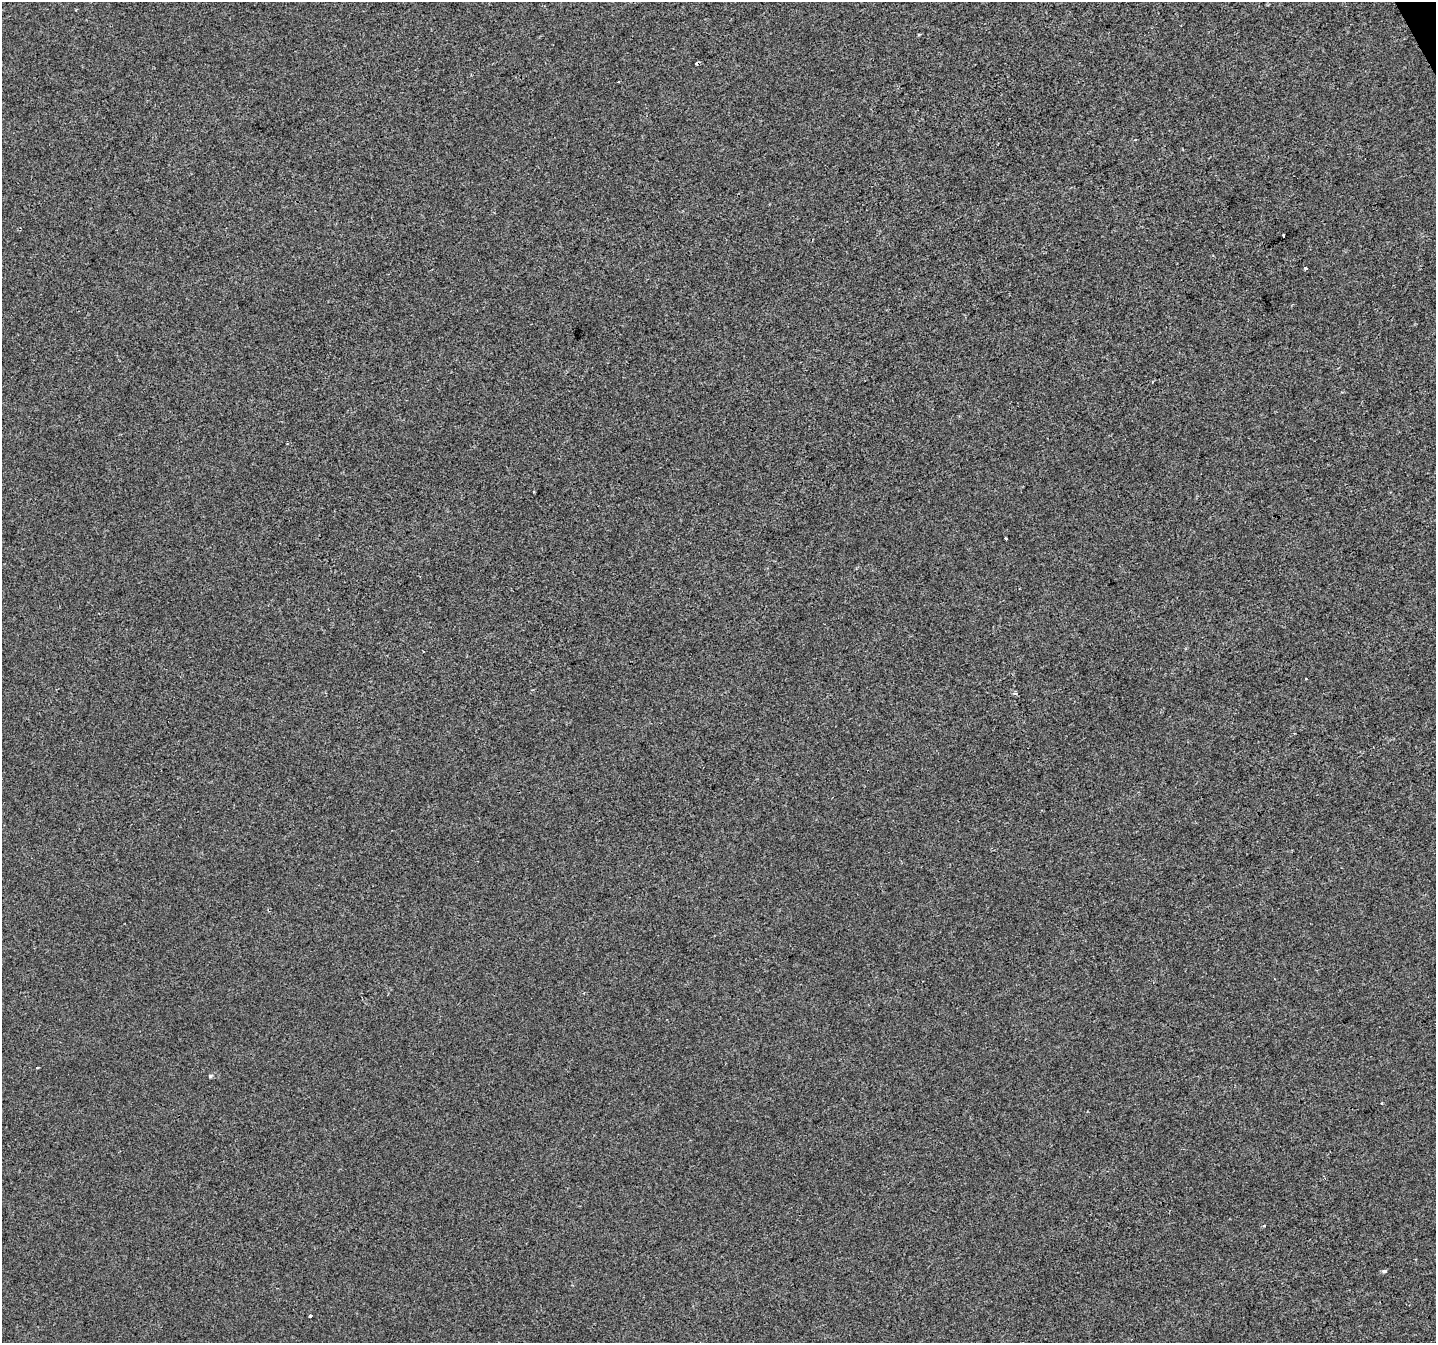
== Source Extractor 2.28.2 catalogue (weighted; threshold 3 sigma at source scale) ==
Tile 10 of 4 x 4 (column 2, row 3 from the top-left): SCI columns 1437-2870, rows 1497-2837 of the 5739 x 5615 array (HDU 1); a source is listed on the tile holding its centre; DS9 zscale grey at full resolution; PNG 1438 x 1345 px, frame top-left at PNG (2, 2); no overlay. Shown black and unused: <1% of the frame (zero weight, under 2 of 3 exposures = <1% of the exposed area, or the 3 px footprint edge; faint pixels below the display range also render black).
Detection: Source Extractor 2.28.2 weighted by HDU 2 'WHT'; one run over the whole footprint, this tile lists its part. Background -3.60e-04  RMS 0.0041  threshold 0.0186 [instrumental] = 3 sigma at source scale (4.5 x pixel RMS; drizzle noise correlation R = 1.50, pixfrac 1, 0.0396/0.0396 arcsec/px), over >= 5 px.
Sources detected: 11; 1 cosmic-ray / hot-pixel residue — not listed; the other 10 listed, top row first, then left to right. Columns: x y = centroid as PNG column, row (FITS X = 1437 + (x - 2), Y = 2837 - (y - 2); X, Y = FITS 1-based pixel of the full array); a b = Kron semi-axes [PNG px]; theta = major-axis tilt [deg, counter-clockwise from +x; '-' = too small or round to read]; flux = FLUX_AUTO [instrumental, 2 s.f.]
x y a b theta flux
918 35 3 3 - 0.48
1284 236 4 3 - 2.3
1305 268 3 3 - 1.9
1006 539 3 3 - 0.91
1306 679 3 3 - 0.6
1015 693 6 5 - 0.77
210 1076 5 5 - 0.5
1381 1103 3 2 - 0.34
1384 1271 6 4 23 0.91
310 1316 4 3 - 1.3